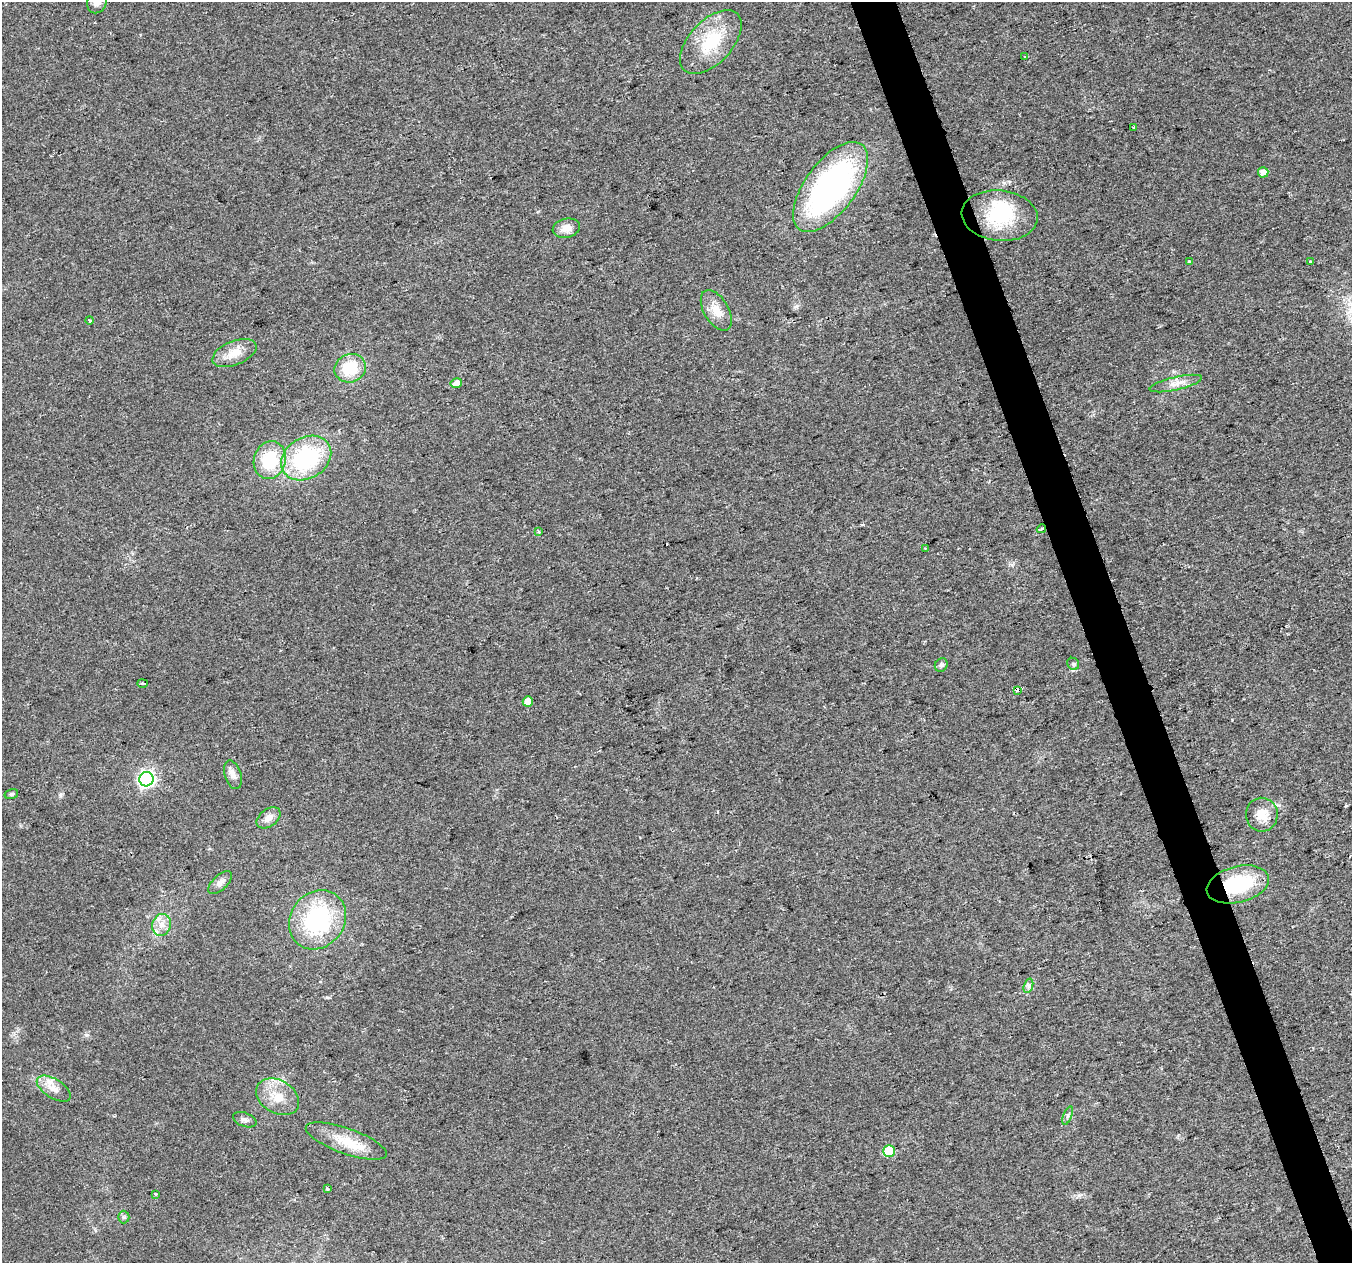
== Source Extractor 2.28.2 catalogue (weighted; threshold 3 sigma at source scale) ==
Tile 6 of 4 x 4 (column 2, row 2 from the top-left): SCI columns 1351-2700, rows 2640-3900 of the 5401 x 5226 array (HDU 1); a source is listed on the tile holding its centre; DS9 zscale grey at full resolution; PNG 1354 x 1265 px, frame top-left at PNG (2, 2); each listed source drawn as its Kron ellipse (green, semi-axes under 4 px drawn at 4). Shown black and unused: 3% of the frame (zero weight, under 2 of 3 exposures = <1% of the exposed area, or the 3 px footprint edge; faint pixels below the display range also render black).
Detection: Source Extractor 2.28.2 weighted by HDU 2 'WHT'; one run over the whole footprint, this tile lists its part. Background 0.041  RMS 0.0055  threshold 0.0249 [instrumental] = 3 sigma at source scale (4.5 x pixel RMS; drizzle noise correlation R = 1.50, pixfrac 1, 0.0396/0.0396 arcsec/px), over >= 5 px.
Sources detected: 49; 1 inside a brighter object's white glare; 1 cosmic-ray / hot-pixel residue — neither listed nor drawn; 2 inside a brighter listed object's ellipse — not listed separately; the other 45 listed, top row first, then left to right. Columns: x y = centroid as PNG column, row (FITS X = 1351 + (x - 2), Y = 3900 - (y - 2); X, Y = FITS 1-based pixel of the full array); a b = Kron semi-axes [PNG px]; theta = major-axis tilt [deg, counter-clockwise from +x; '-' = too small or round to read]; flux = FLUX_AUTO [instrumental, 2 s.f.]
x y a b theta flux
97 2 11 9 66 4.4
711 42 39 21 47 27
1025 57 3 3 - 0.96
1133 127 3 3 - 2.7
1263 172 5 5 - 3.7
831 187 53 25 54 150
1000 216 38 25 -6 33
566 228 14 9 11 5.3
1189 261 3 3 - 3
1311 262 3 3 - 2.3
716 310 22 12 -59 8.4
90 320 4 4 - 0.79
234 353 23 12 22 8.4
350 368 16 14 23 19
456 383 6 5 - 3.7
1176 383 27 6 13 5.2
306 458 26 20 31 59
270 460 19 16 73 25
1041 529 5 3 - 0.8
538 532 3 3 - 2.5
925 548 3 3 - 0.98
1073 664 6 5 - 1.3
941 665 7 6 - 1.8
142 683 5 3 - 0.59
1017 690 4 3 - 8.7
528 701 5 5 - 6
233 775 14 8 -73 3.2
146 779 7 7 - 150
11 794 7 5 16 0.94
1262 815 17 16 - 8.6
269 818 13 8 37 4.1
220 883 14 7 44 3.1
1238 884 32 18 14 38
317 920 31 27 52 56
162 925 11 9 75 4.6
1028 986 7 4 71 1.4
54 1089 19 9 -32 5.4
278 1097 23 16 -31 12
1068 1116 10 3 69 1.1
245 1120 12 7 -20 2.2
346 1141 42 13 -19 15
889 1151 6 6 - 26
327 1188 4 3 - 1.2
155 1194 3 3 - 0.94
124 1217 6 6 - 1.1
Overlapping masked pixels (flux is a lower limit): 3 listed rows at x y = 1041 529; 1017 690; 1238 884
Isophote crosses this tile's border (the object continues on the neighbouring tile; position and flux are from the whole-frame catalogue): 1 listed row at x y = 97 2
Unlisted compact peaks at least as high as the median listed source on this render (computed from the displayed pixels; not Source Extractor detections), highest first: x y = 87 1035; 60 795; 796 306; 327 997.